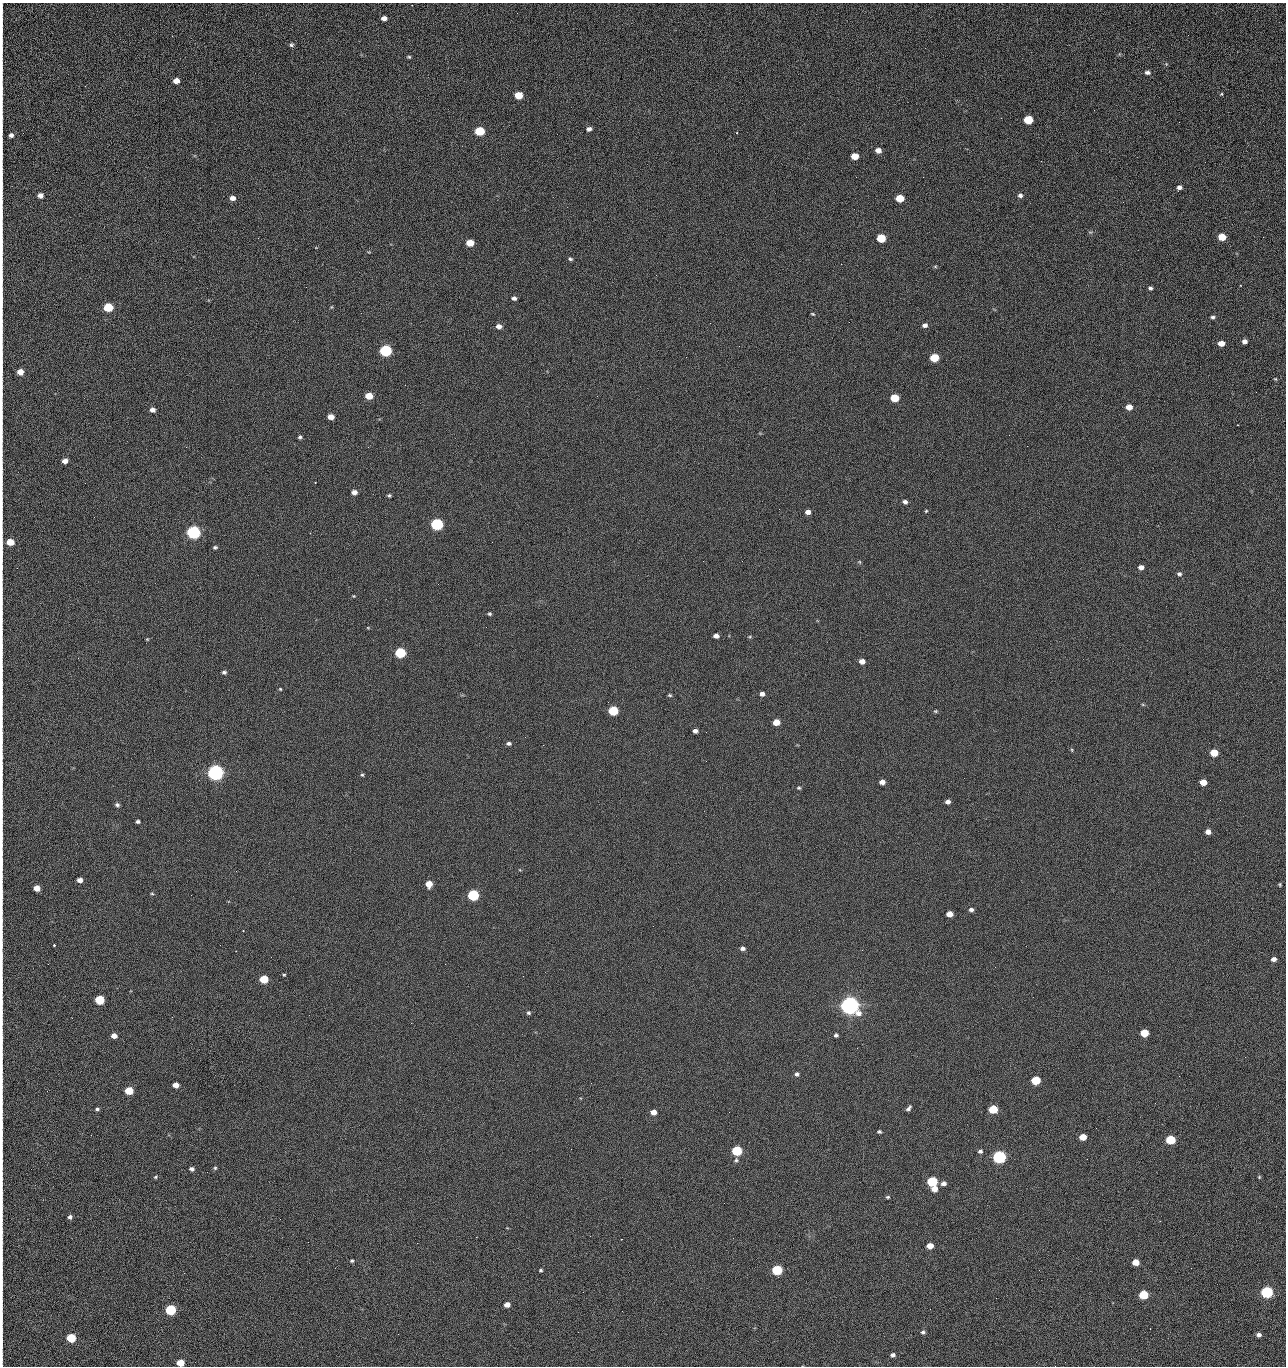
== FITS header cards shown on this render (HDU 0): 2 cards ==
NAXIS1  =                 1284 /fastest changing axis
NAXIS2  =                 1364 /next to fastest changing axis

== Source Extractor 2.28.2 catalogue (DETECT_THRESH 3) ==
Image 1284 x 1364 px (HDU 0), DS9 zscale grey, 1 PNG px = 1 image px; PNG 1288 x 1368 px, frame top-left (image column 1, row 1364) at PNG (2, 3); no overlay
Background 122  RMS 14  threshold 43.2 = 3 sigma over >= 5 px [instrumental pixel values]
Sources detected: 217; all 217 listed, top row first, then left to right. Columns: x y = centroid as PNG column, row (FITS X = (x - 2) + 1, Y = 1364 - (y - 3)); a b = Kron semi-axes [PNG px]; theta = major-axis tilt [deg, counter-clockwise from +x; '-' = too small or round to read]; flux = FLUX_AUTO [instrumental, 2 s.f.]
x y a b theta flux
2 11 14 2 90 2.3e+03
384 18 5 4 - 4.8e+03
1188 35 2 2 - 1.5e+03
291 45 5 5 - 1.9e+03
409 57 5 4 - 1.3e+03
1166 64 5 5 - 1.1e+03
2 67 25 2 90 4.7e+03
1147 72 7 5 -6 3.0e+03
176 81 5 4 - 8.3e+03
1221 94 5 4 - 9.4e+02
518 95 6 5 - 2.3e+04
2 117 9 2 90 1.5e+03
1028 120 6 5 - 4.3e+04
1179 122 2 2 - 1.2e+03
589 129 5 4 - 3.6e+03
480 131 6 5 - 5.4e+04
11 135 5 5 - 2.8e+03
878 150 5 5 - 6.3e+03
855 156 6 5 - 1.6e+04
1041 161 2 2 - 1.9e+03
2 174 8 2 90 1.4e+03
856 177 2 2 - 2.3e+03
923 177 2 2 - 1.8e+04
1179 187 5 4 - 3.6e+03
40 195 5 5 - 5.1e+03
1020 195 6 5 - 2.8e+03
232 198 5 4 - 5.6e+03
900 198 6 5 - 2.8e+04
1123 202 2 2 - 7.0e+02
2 214 14 2 90 2.4e+03
1090 232 6 4 -17 1.3e+03
1222 237 6 5 - 2.4e+04
1263 237 2 2 - 9.0e+02
881 238 6 5 - 4.1e+04
470 243 6 5 - 2.0e+04
2 245 28 2 90 4.9e+03
369 252 4 4 - 7.3e+02
570 259 5 4 - 1.6e+03
841 264 2 2 - 2.6e+04
935 266 6 4 0 1.1e+03
656 275 2 2 - 5.5e+02
2 278 13 2 90 2.1e+03
306 287 2 2 - 6.9e+02
1150 288 5 4 - 2.4e+03
514 298 5 4 - 3.0e+03
2 302 12 2 90 2.1e+03
108 307 6 5 - 5.2e+04
331 307 5 3 - 8.5e+02
813 314 5 3 - 1.0e+03
1213 317 6 4 0 2.0e+03
849 322 3 2 - 7.7e+02
710 323 2 2 - 3.3e+03
925 325 6 5 - 3.5e+03
499 326 6 5 - 5.3e+03
1244 341 5 4 - 4.3e+03
1221 343 5 4 - 9.8e+03
739 346 2 2 - 4.7e+02
386 350 6 5 - 1.6e+05
934 358 6 5 - 3.9e+04
2 371 19 2 90 3.6e+03
20 372 5 5 - 1.1e+04
1275 379 5 4 - 9.7e+02
1256 392 2 2 - 8.9e+02
369 396 6 5 - 1.9e+04
895 398 6 5 - 3.3e+04
1129 407 5 5 - 9.7e+03
152 410 5 4 - 4.7e+03
2 416 8 2 90 1.4e+03
331 417 5 4 - 9.2e+03
1009 435 2 2 - 3.5e+03
300 437 5 4 - 1.7e+03
1027 446 2 2 - 4.3e+02
186 447 2 2 - 2.9e+03
65 461 5 4 - 5.9e+03
315 482 3 2 - 6.1e+02
85 483 2 2 - 9.2e+02
354 492 5 4 - 5.3e+03
389 495 4 3 - 1.5e+03
905 502 5 4 - 3.0e+03
779 509 2 2 - 4.8e+02
926 511 4 3 - 1.0e+03
808 512 5 5 - 5.1e+03
437 524 6 5 - 2.0e+05
193 532 6 5 - 3.2e+05
10 542 6 5 - 1.9e+04
492 542 2 2 - 2.6e+03
215 547 5 4 - 1.8e+03
742 561 3 2 - 6.7e+02
859 562 5 4 - 1.1e+03
1141 567 5 5 - 5.2e+03
1179 574 6 5 - 2.3e+03
354 596 4 3 - 9.2e+02
490 614 5 4 - 1.5e+03
368 628 5 3 - 9.1e+02
716 636 5 4 - 5.0e+03
750 637 5 3 - 9.9e+02
147 639 5 4 - 7.9e+02
2 646 9 2 90 1.4e+03
400 653 6 5 - 9.0e+04
862 661 5 4 - 7.3e+03
224 672 5 4 - 2.2e+03
280 689 4 3 - 9.6e+02
762 694 5 4 - 3.9e+03
670 695 5 4 - 1.3e+03
1143 705 5 3 - 9.7e+02
613 711 6 5 - 7.0e+04
935 711 5 4 - 1.2e+03
776 722 5 5 - 1.4e+04
695 731 4 4 - 3.6e+03
706 732 3 2 - 6.8e+02
509 743 5 4 - 2.5e+03
543 745 2 2 - 3.3e+03
1072 750 5 3 - 9.5e+02
1214 753 5 5 - 2.6e+04
706 761 2 2 - 2.1e+03
2 767 8 2 90 1.3e+03
600 770 2 2 - 4.4e+02
215 773 6 6 - 7.2e+05
362 775 5 4 - 1.3e+03
882 782 5 4 - 5.7e+03
1203 782 5 5 - 1.3e+04
799 788 5 4 - 1.4e+03
948 802 5 4 - 3.7e+03
117 805 5 4 - 2.2e+03
2 814 13 2 90 2.2e+03
138 821 4 3 - 2.0e+03
1208 832 5 4 - 5.9e+03
2 834 11 2 90 1.7e+03
2 861 13 2 90 1.7e+03
80 880 5 4 - 5.5e+03
429 884 5 5 - 1.3e+04
1280 884 4 3 - 1.1e+03
37 888 5 5 - 9.7e+03
2 894 18 2 90 2.9e+03
152 894 5 3 - 9.9e+02
473 895 6 5 - 1.2e+05
971 910 5 4 - 2.8e+03
949 914 5 5 - 9.6e+03
243 930 3 2 - 7.1e+02
54 945 3 3 - 3.6e+03
743 948 5 4 - 3.3e+03
2 956 16 2 90 2.7e+03
1274 959 5 4 - 4.2e+03
284 975 4 3 - 1.1e+03
523 976 2 2 - 1.9e+03
264 979 6 5 - 3.3e+04
99 1000 6 5 - 5.2e+04
850 1006 7 6 - 1.2e+06
528 1013 5 4 - 1.9e+03
411 1023 2 2 - 5.5e+03
1144 1033 5 5 - 2.9e+04
836 1035 4 4 - 2.1e+03
114 1036 5 4 - 6.3e+03
2 1039 23 2 90 4.0e+03
857 1048 3 2 - 1.5e+03
1245 1057 2 2 - 1.9e+03
797 1074 5 5 - 2.3e+03
1179 1076 2 2 - 2.6e+03
1036 1080 6 5 - 4.7e+04
176 1085 5 4 - 7.3e+03
129 1091 6 5 - 3.0e+04
1155 1103 3 2 - 8.9e+02
909 1108 7 4 50 2.5e+03
97 1109 6 4 9 1.9e+03
993 1109 6 5 - 4.4e+04
653 1112 5 4 - 8.4e+03
729 1112 3 2 - 8.9e+02
2 1125 14 2 90 2.6e+03
1096 1128 2 2 - 3.9e+02
879 1132 4 3 - 1.6e+03
91 1135 2 2 - 2.6e+03
1083 1137 5 5 - 1.7e+04
1170 1140 6 5 - 5.8e+04
571 1149 2 2 - 9.2e+02
737 1151 6 5 - 7.9e+04
980 1151 5 5 - 2.3e+03
2 1155 8 2 90 1.2e+03
999 1157 6 5 - 2.8e+05
1087 1159 2 2 - 1.3e+03
736 1160 6 5 - 1.9e+03
2 1167 8 2 90 9.1e+02
215 1168 5 5 - 1.4e+03
192 1169 5 4 - 2.8e+03
155 1177 6 4 28 1.4e+03
1259 1177 5 4 - 1.1e+03
932 1181 6 5 - 8.4e+04
943 1183 6 5 - 3.7e+03
934 1189 5 5 - 9.6e+03
888 1197 5 4 - 1.4e+03
2 1207 11 2 90 1.8e+03
70 1217 5 5 - 2.5e+03
280 1219 2 2 - 2.0e+03
1160 1221 2 2 - 5.3e+02
476 1237 2 2 - 8.0e+03
308 1242 2 2 - 1.7e+03
417 1243 2 2 - 5.4e+03
930 1246 5 5 - 9.0e+03
352 1261 5 4 - 1.4e+03
1135 1262 5 5 - 1.4e+04
541 1270 4 3 - 1.4e+03
777 1270 6 5 - 8.0e+04
2 1284 20 2 90 3.1e+03
583 1292 2 2 - 4.7e+02
1267 1292 6 5 - 1.9e+05
1143 1295 6 5 - 4.6e+04
996 1298 2 2 - 2.7e+03
507 1305 5 4 - 7.5e+03
170 1310 6 5 - 1.0e+05
622 1311 2 2 - 7.2e+02
2 1331 11 2 90 2.0e+03
578 1332 2 2 - 3.5e+03
923 1332 6 5 - 2.1e+03
1259 1335 5 4 - 3.4e+03
71 1338 6 5 - 5.3e+04
893 1355 5 4 - 3.0e+03
180 1363 5 5 - 1.9e+04
1055 1366 2 2 - 2.0e+03
At the frame edge (FLAGS 8, measured only in part): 29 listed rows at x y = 2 11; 2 67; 2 117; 11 135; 2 174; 2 214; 2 245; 2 278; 2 302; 2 371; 20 372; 2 416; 10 542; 2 646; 2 767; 2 814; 2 834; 2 861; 2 894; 2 956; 2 1039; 2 1125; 2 1155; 2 1167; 2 1207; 2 1284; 2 1331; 180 1363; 1055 1366

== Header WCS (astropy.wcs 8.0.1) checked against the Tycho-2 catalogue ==
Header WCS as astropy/WCSLIB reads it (CRVAL/CRPIX/CD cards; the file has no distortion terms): RA---TAN/DEC--TAN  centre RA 15:41:40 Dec +51:59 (235.42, +51.98 deg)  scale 1.26 arcsec/px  FOV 26.9' x 28.5'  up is +92 deg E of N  parity flipped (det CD > 0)
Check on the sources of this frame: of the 60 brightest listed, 10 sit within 2.0 arcsec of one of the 12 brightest Tycho-2 stars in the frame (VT <= 12.29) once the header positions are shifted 0.32 arcsec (0.31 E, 0.08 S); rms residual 1.01 arcsec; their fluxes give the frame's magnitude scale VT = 24.51 - 2.5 log10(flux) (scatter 0.24 mag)
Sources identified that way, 10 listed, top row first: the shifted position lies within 2.0 arcsec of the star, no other Tycho-2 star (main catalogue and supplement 1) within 4.0 arcsec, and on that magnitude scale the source's flux lands within +1.5 / -3 mag of the star's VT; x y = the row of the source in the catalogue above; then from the Tycho-2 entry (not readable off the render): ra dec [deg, ICRS J2000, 3 dp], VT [Tycho-2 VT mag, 2 dp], TYC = Tycho-2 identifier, HIP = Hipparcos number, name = IAU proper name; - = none
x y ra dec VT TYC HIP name
386 350 235.614 +52.064 11.61 3489-1132-1 - -
437 524 235.514 +52.049 11.19 3489-1407-1 - -
215 773 235.378 +52.130 9.31 3489-1322-1 76850 -
473 895 235.303 +52.042 11.52 3489-958-1 - -
850 1006 235.232 +51.912 9.59 3489-824-1 - -
999 1157 235.143 +51.862 10.97 3489-1016-1 - -
932 1181 235.131 +51.886 12.29 3489-908-1 - -
777 1270 235.084 +51.941 11.45 3489-1346-1 - -
1267 1292 235.062 +51.771 11.53 3489-1453-1 - -
170 1310 235.075 +52.152 11.74 3489-912-1 - -